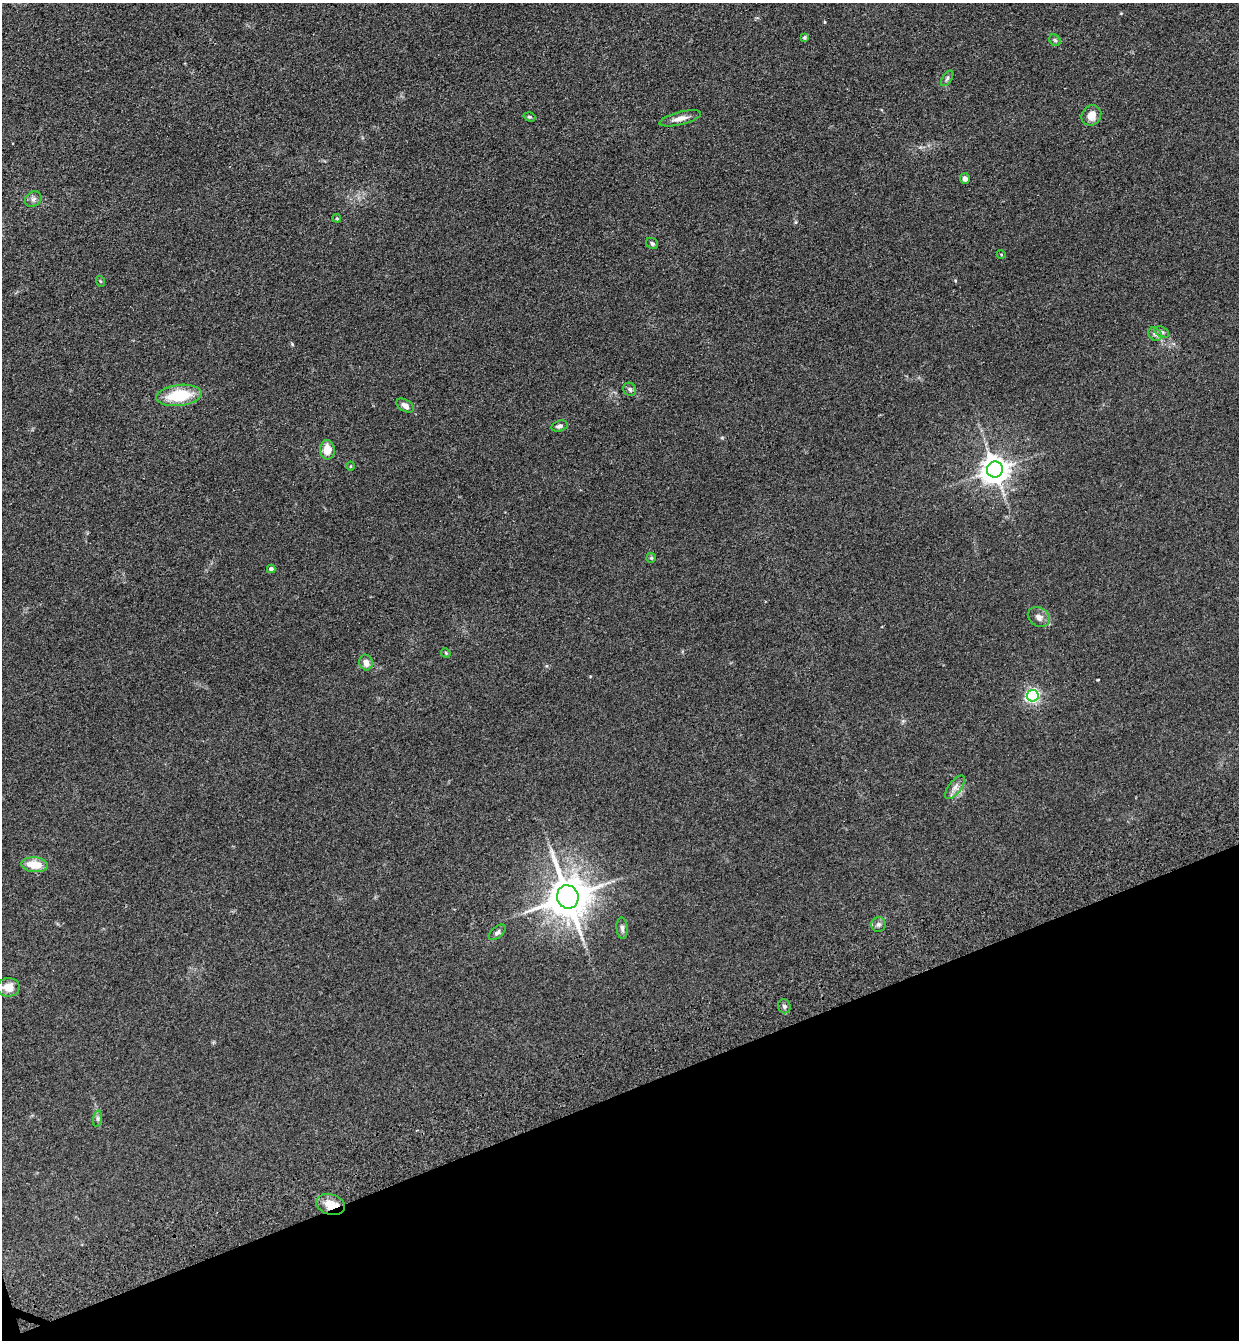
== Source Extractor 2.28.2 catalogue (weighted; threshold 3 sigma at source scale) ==
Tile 14 of 4 x 4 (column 2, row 4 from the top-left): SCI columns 1437-2673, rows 114-1451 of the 5469 x 5580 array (HDU 1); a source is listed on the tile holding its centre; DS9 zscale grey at full resolution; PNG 1241 x 1342 px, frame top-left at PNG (2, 3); each listed source drawn as its Kron ellipse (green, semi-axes under 4 px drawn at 4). Shown black and unused: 19% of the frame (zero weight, under 3 of 4 exposures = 6% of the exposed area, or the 3 px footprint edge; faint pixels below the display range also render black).
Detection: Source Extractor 2.28.2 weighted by HDU 2 'WHT'; one run over the whole footprint, this tile lists its part. Background 0.157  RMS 0.01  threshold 0.045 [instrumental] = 3 sigma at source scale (4.5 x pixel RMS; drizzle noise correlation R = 1.50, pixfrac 1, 0.05/0.05 arcsec/px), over >= 5 px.
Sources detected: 37; all 37 listed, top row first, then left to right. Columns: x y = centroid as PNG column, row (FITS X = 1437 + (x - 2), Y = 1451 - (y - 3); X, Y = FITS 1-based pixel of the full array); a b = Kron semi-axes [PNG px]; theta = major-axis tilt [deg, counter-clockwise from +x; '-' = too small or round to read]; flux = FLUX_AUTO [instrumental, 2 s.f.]
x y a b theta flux
804 37 4 4 - 1.6
1055 40 6 5 - 1.6
947 78 9 4 57 2
1091 115 11 9 51 9
529 117 6 4 -18 1.3
680 118 21 6 14 7
965 179 5 5 - 4.9
33 199 9 7 36 3.3
337 218 4 3 - 1
652 243 6 5 - 2.1
1001 254 4 3 - 0.76
100 281 5 3 - 0.95
1162 332 8 5 -25 2.2
1155 334 7 6 - 2.8
630 389 7 6 - 2.7
179 395 23 10 7 39
405 406 9 5 -33 5.1
559 426 8 5 16 2.7
327 450 9 7 -89 13
351 466 4 3 - 0.76
995 469 8 8 - 1200
651 558 5 5 - 1.2
271 569 4 4 - 3
1039 617 12 9 -32 5.6
446 653 5 4 - 1.1
366 662 8 6 -74 6.8
1033 696 6 5 - 210
955 787 14 6 51 5.1
35 865 13 7 -5 18
568 897 12 11 - 3200
879 924 7 7 - 2.7
622 928 11 5 -85 3.3
497 932 10 5 40 2.7
8 987 11 9 1 11
784 1006 7 6 - 2.4
98 1119 8 4 82 2.2
331 1205 14 10 -17 16
Overlapping masked pixels (flux is a lower limit): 1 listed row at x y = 331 1205